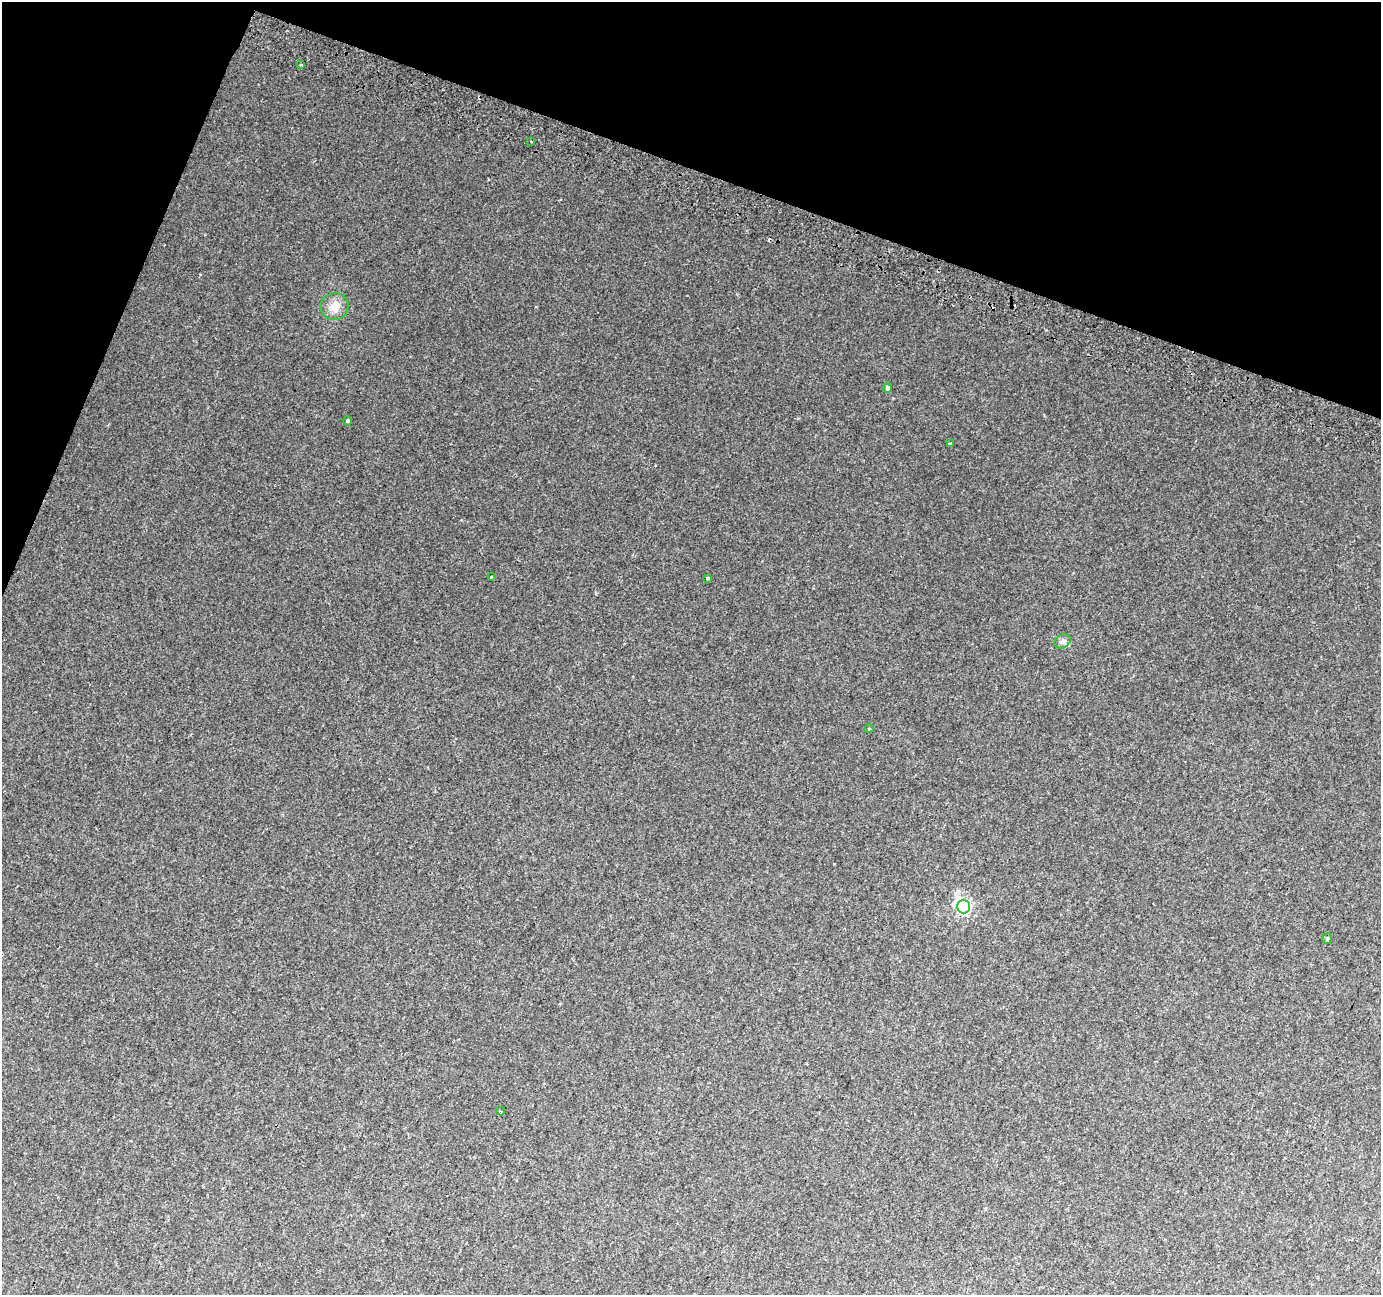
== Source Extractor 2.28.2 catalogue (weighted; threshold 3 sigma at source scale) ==
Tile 2 of 4 x 4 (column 2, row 1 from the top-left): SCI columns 1404-2782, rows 4197-5489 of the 5557 x 5739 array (HDU 1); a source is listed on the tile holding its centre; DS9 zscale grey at full resolution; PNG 1383 x 1297 px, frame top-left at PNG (2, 2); each listed source drawn as its Kron ellipse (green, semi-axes under 4 px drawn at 4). Shown black and unused: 18% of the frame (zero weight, under 2 of 3 exposures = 2% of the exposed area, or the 3 px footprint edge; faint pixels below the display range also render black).
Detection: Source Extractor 2.28.2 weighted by HDU 2 'WHT'; one run over the whole footprint, this tile lists its part. Background 0.0147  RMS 0.004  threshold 0.0178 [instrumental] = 3 sigma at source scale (4.5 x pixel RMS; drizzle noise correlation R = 1.50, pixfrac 1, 0.0396/0.0396 arcsec/px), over >= 5 px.
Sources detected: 14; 1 cosmic-ray / hot-pixel residue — neither listed nor drawn; the other 13 listed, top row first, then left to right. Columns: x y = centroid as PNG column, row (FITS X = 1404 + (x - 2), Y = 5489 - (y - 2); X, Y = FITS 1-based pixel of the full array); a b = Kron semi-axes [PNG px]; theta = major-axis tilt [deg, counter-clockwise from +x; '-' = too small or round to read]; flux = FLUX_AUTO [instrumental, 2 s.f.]
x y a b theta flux
301 65 3 3 - 0.49
531 141 3 3 - 1.3
335 306 14 13 - 3.9
888 388 4 4 - 1.3
348 421 5 3 - 0.45
950 444 3 3 - 0.79
491 577 4 2 - 0.29
708 579 3 3 - 0.49
1063 641 8 6 32 1.3
869 729 5 3 - 0.32
964 907 7 6 - 86
1327 938 5 4 - 0.53
501 1111 4 4 - 0.44